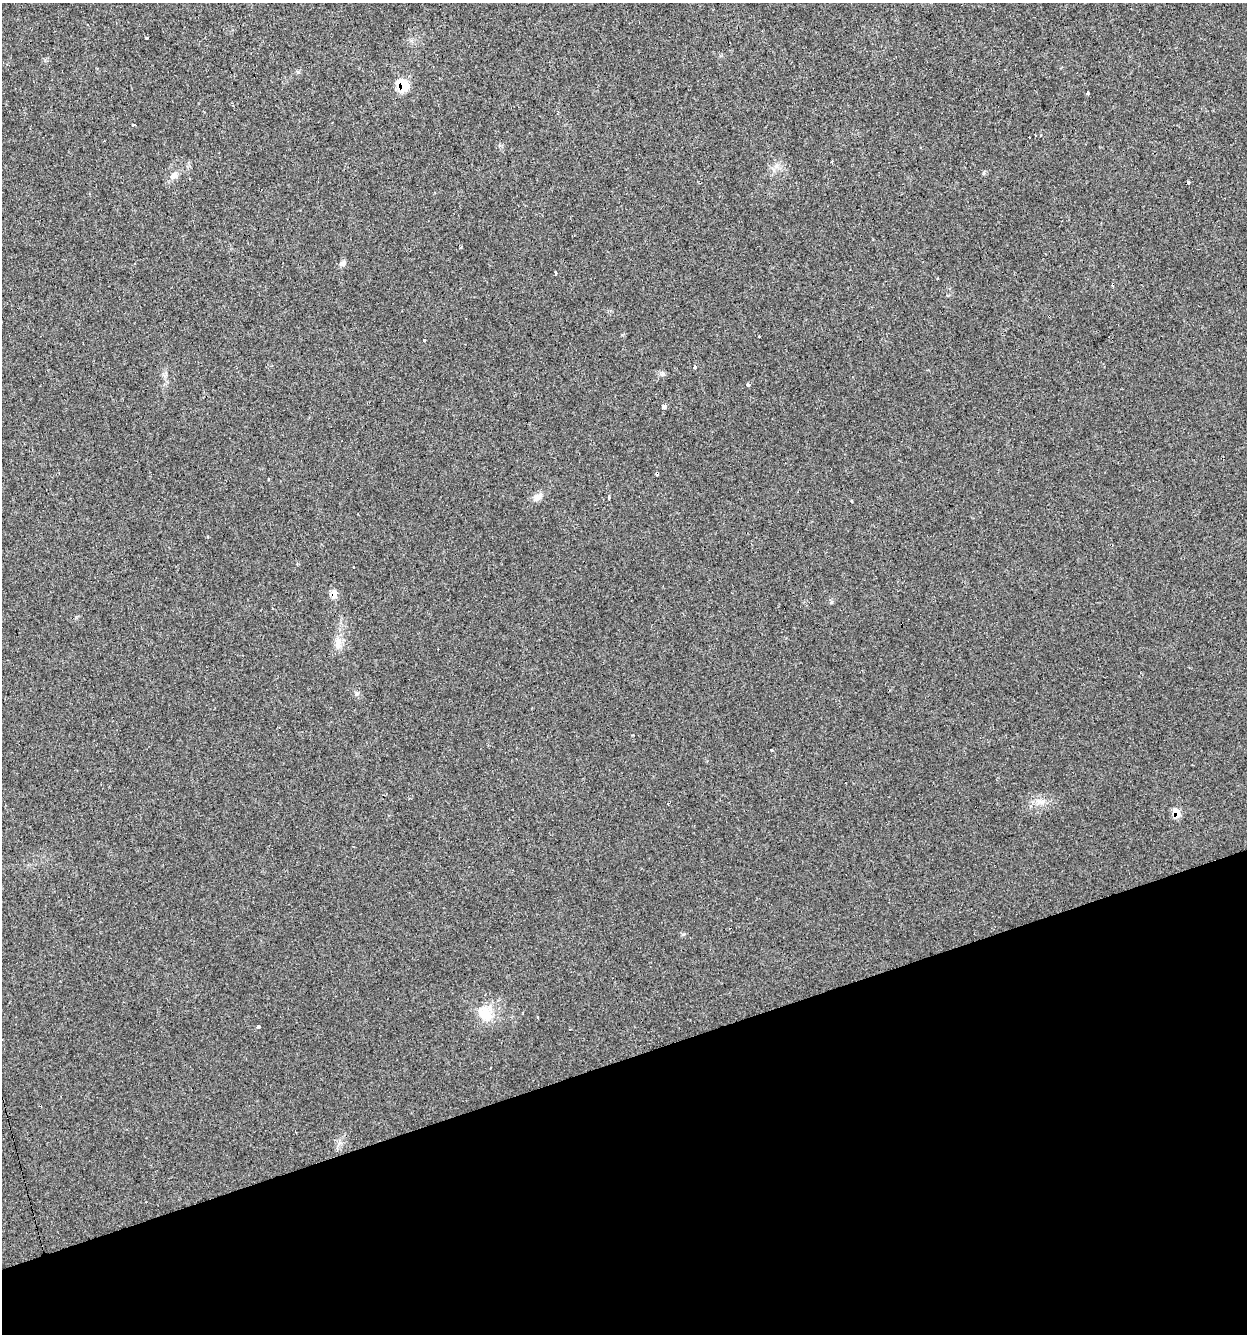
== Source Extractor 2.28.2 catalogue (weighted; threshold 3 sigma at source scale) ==
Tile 14 of 4 x 4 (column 2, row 4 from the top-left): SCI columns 1354-2598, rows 1-1332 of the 5146 x 5327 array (HDU 1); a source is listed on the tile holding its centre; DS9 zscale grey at full resolution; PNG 1249 x 1336 px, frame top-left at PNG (2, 3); no overlay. Shown black and unused: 21% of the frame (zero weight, under 2 of 3 exposures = <1% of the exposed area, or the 3 px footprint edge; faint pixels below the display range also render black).
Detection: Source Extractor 2.28.2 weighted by HDU 2 'WHT'; one run over the whole footprint, this tile lists its part. Background 0.029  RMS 0.0059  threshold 0.0263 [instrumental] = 3 sigma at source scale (4.5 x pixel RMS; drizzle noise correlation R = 1.50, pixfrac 1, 0.0396/0.0396 arcsec/px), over >= 5 px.
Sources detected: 39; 10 cosmic-ray / hot-pixel residue — not listed; the other 29 listed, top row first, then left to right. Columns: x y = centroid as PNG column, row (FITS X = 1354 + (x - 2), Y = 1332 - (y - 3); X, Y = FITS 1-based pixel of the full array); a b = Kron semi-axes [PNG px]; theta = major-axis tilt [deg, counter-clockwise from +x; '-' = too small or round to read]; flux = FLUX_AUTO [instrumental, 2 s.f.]
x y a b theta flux
147 38 3 3 - 2.8
403 85 9 8 - 23
1088 93 3 3 - 5
233 105 3 3 - 0.48
133 125 3 3 - 0.82
832 162 3 3 - 1.4
174 175 11 8 33 2.9
343 263 9 6 8 1.7
555 273 4 3 - 4.9
938 278 3 2 - 0.52
424 340 3 3 - 2.8
694 367 3 3 - 4.2
662 374 5 5 - 1.1
748 385 3 3 - 2.9
664 406 4 3 - 2.8
269 479 3 3 - 1.4
538 497 15 8 38 3.5
609 498 3 3 - 1.2
851 501 3 3 - 1.7
353 567 3 2 - 0.55
334 594 11 7 -80 3.3
272 608 4 2 - 0.37
338 643 18 9 89 5.7
771 750 3 3 - 11
1040 802 15 5 -13 3.1
1177 813 9 6 -60 7.1
485 1013 22 17 -33 13
538 1017 3 2 - 0.72
258 1027 3 3 - 4
Overlapping masked pixels (flux is a lower limit): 3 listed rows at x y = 403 85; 334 594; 1177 813
Unlisted compact peaks at least as high as the median listed source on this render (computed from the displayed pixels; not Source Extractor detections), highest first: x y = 357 694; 298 72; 683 934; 832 602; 983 173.